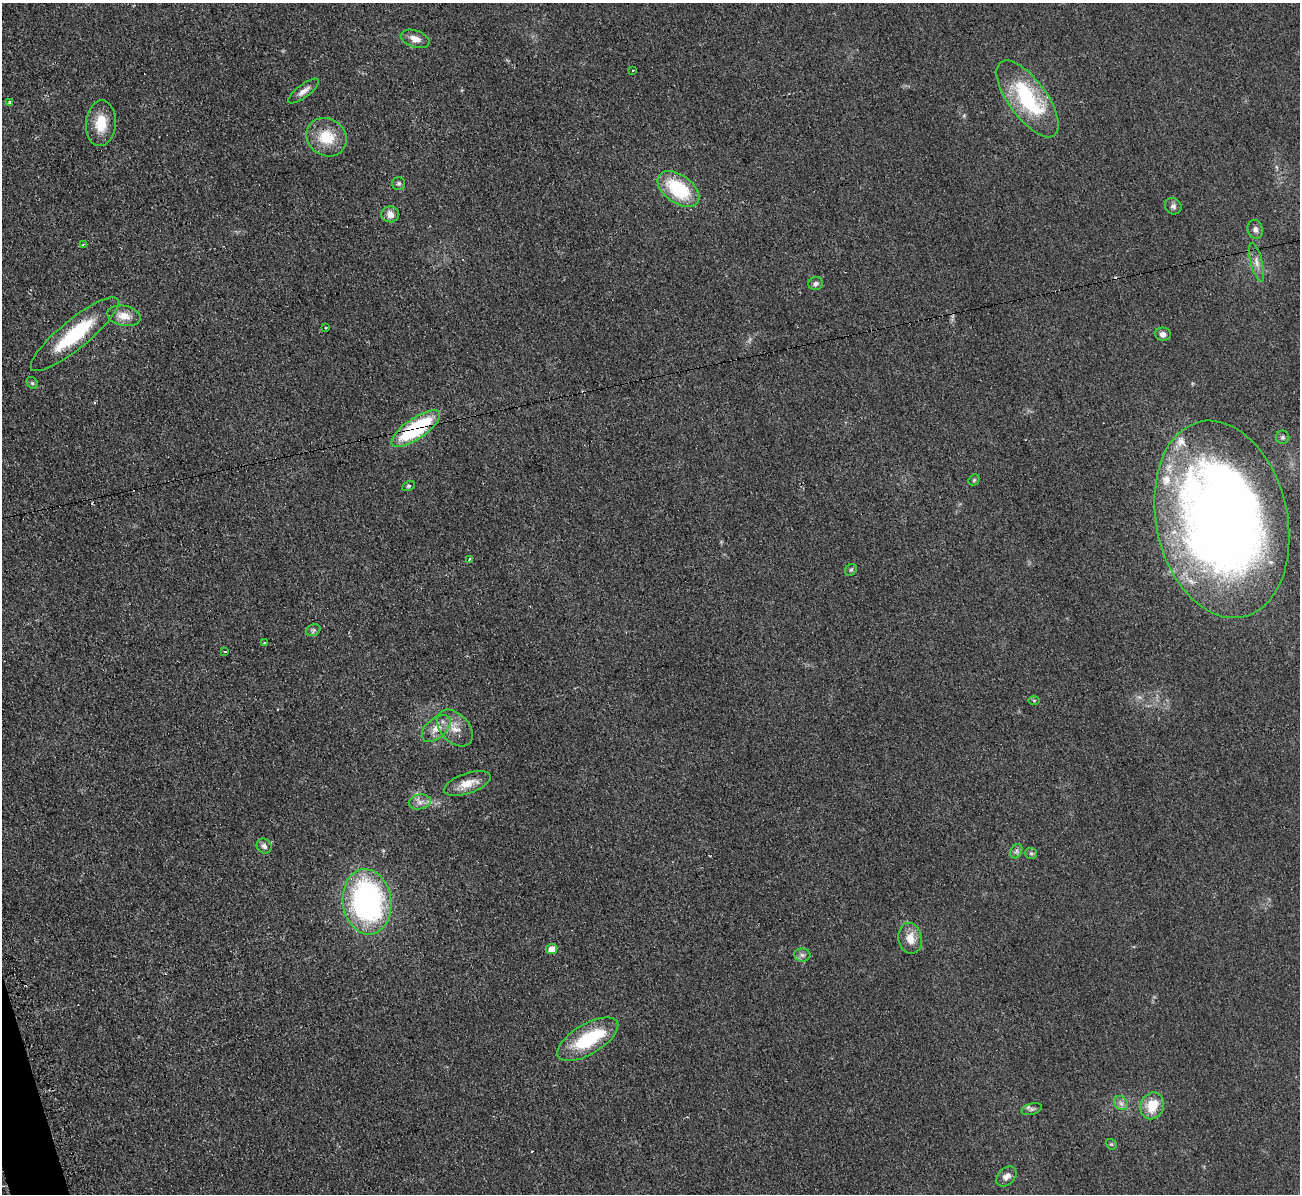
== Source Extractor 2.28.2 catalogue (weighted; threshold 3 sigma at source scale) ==
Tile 7 of 4 x 4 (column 3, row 2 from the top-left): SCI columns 2605-3902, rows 2526-3717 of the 5221 x 5176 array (HDU 1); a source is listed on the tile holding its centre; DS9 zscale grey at full resolution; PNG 1302 x 1196 px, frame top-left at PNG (2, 3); each listed source drawn as its Kron ellipse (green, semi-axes under 4 px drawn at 4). Shown black and unused: <1% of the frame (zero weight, under 2 of 3 exposures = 2% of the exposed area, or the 3 px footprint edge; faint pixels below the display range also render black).
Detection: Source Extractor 2.28.2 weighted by HDU 2 'WHT'; one run over the whole footprint, this tile lists its part. Background 0.0633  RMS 0.0099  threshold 0.0444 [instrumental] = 3 sigma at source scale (4.5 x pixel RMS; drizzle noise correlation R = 1.50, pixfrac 1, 0.05/0.05 arcsec/px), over >= 5 px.
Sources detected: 54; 1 inside a brighter object's white glare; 2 cosmic-ray / hot-pixel residue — neither listed nor drawn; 3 inside a brighter listed object's ellipse — not listed separately; the other 48 listed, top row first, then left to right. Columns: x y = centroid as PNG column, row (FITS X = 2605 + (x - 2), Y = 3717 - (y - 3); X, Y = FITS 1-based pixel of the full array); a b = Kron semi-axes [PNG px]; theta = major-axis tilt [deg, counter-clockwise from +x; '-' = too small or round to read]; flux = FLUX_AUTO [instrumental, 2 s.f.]
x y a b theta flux
415 39 15 8 -18 8.4
633 70 3 2 - 2
303 91 18 6 37 6.6
1028 99 45 19 -54 90
9 102 3 3 - 3.5
101 123 23 15 86 23
326 137 21 18 -37 29
399 183 6 6 - 2
678 189 23 14 -36 58
1173 206 8 8 - 3.3
390 214 9 8 - 6
1255 229 10 7 -75 3.8
84 244 3 3 - 1.2
1256 262 20 6 -76 6.6
816 284 7 6 - 2.9
124 316 17 10 -11 12
326 328 3 2 - 0.86
75 334 55 14 39 67
1163 334 8 6 -7 4.4
32 383 6 5 - 1.7
416 429 28 10 35 92
1283 437 6 6 - 2.5
974 480 6 5 - 1.4
409 486 7 4 27 1.6
1222 519 100 65 -78 1100
470 559 3 3 - 3.6
851 570 6 5 - 1.7
313 630 7 5 21 2.1
264 643 3 3 - 1.4
225 652 3 2 - 1.2
1034 700 6 4 -1 1.1
436 728 17 10 40 12
455 728 21 14 -48 15
467 784 24 10 19 15
420 802 11 7 10 5.4
264 846 8 7 - 3.5
1016 851 8 5 61 2.6
1031 853 6 5 - 1.8
367 902 33 24 -82 260
910 938 15 12 -79 13
552 949 6 5 - 11
802 955 8 6 -4 2.9
588 1039 34 15 31 57
1121 1103 8 6 -44 3.6
1152 1106 13 11 68 23
1032 1109 10 5 16 2.8
1111 1144 6 4 -41 1.3
1006 1177 11 8 44 5.8
Overlapping masked pixels (flux is a lower limit): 1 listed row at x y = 416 429